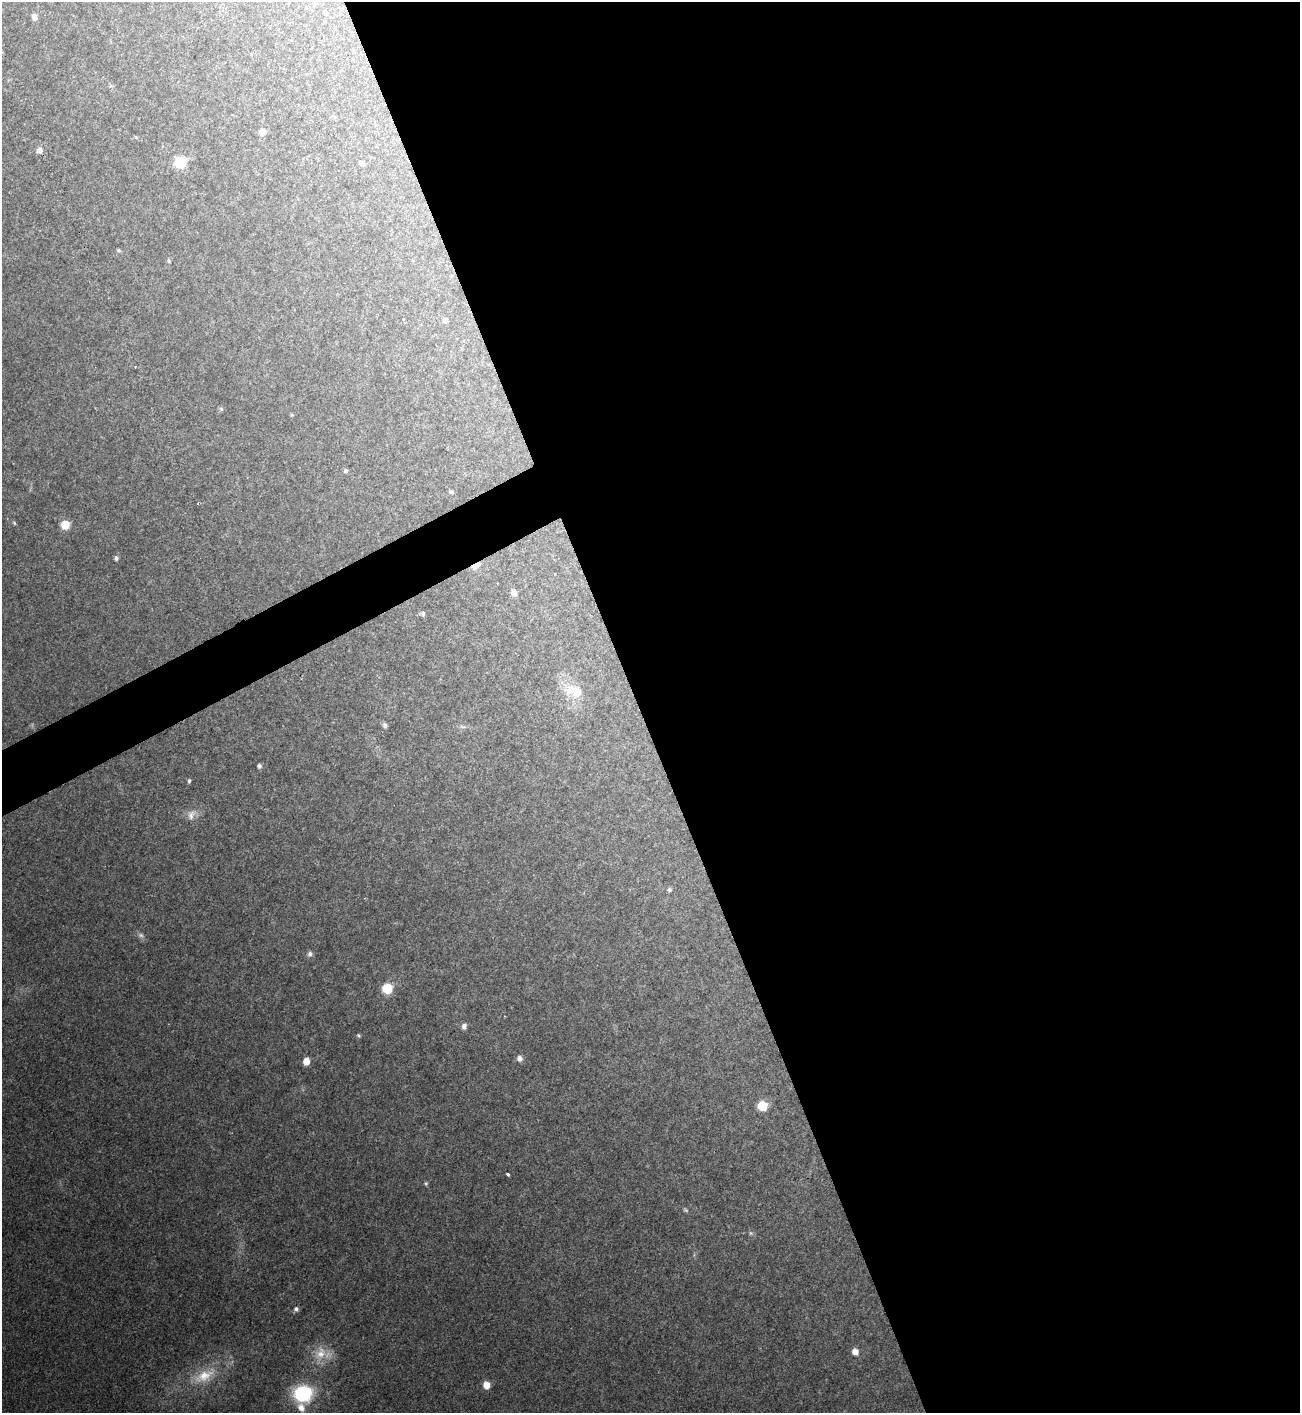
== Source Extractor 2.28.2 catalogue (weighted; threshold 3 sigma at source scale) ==
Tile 8 of 4 x 4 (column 4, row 2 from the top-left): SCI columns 4051-5348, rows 2825-4235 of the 5633 x 5646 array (HDU 1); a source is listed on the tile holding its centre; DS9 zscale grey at full resolution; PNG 1302 x 1415 px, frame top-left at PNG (2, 2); no overlay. Shown black and unused: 53% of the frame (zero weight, under 2 of 3 exposures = <1% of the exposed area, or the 3 px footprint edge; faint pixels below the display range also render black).
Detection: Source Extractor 2.28.2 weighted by HDU 2 'WHT'; one run over the whole footprint, this tile lists its part. Background 0.0477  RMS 0.0075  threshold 0.0339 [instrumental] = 3 sigma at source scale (4.5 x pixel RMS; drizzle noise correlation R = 1.50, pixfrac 1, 0.05/0.05 arcsec/px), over >= 5 px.
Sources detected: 48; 2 too faint to see at this stretch — not listed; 1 inside a brighter listed object's ellipse — not listed separately; the other 45 listed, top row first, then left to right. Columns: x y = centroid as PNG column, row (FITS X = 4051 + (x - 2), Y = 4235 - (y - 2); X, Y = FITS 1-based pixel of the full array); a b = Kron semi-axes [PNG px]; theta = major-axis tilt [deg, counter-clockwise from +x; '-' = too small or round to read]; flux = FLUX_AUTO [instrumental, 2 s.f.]
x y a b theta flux
34 17 6 5 - 5.2
251 54 5 4 - 0.68
334 117 5 5 - 1.1
262 132 7 6 - 5.6
136 137 5 4 - 0.91
39 150 8 7 - 3.9
180 162 7 7 - 41
362 163 5 4 - 3.4
118 250 5 4 - 1.2
169 261 6 5 - 1.4
403 319 4 3 - 0.7
445 320 5 5 - 2.9
221 409 7 5 -66 1.2
292 415 5 5 - 0.88
345 471 5 5 - 1.8
451 492 6 5 - 1.5
14 523 6 4 -67 1.2
65 525 7 6 - 20
116 558 5 4 - 2.4
476 566 17 7 34 5
514 593 6 5 - 5.9
422 614 6 6 - 2
574 691 25 13 -20 22
385 725 8 6 -75 2.4
462 726 12 5 -12 2.6
259 766 5 5 - 2.2
189 781 6 4 83 1.5
192 814 19 13 38 8
669 890 5 5 - 1.7
310 954 8 7 - 2.7
387 988 8 7 - 29
464 1026 7 6 - 3.5
358 1035 6 5 - 1.3
520 1058 7 6 - 4
306 1061 7 6 - 8.7
762 1106 7 7 - 25
508 1174 4 3 - 2.1
426 1183 5 5 - 1.2
751 1233 7 5 -22 1.6
296 1309 6 6 - 2.6
855 1352 7 6 - 6.6
320 1353 28 19 72 20
204 1376 47 19 24 38
486 1385 7 6 - 10
303 1394 20 17 3 60
Overlapping masked pixels (flux is a lower limit): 1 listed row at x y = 476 566